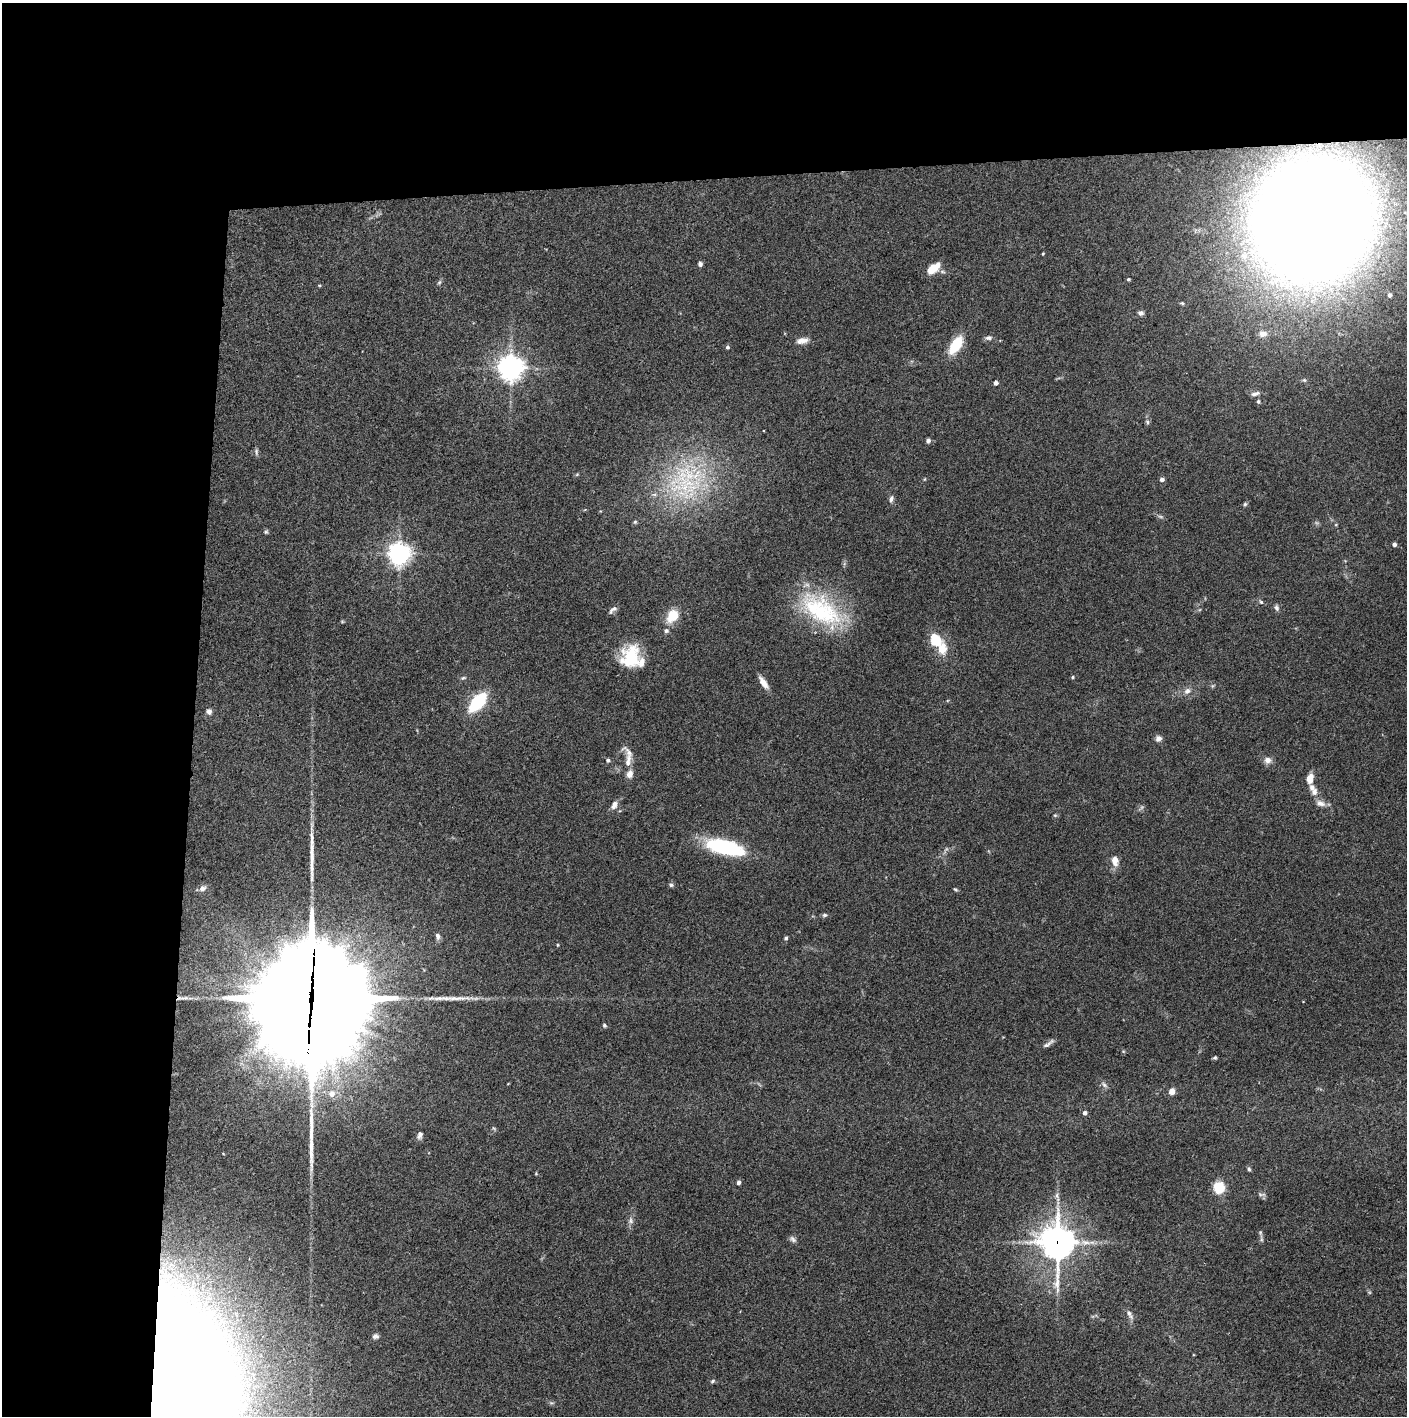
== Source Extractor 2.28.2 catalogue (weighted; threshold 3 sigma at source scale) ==
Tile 1 of 3 x 3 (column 1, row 1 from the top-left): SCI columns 2-1406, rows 2830-4243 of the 4221 x 4245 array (HDU 1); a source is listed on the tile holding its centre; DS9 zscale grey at full resolution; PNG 1409 x 1418 px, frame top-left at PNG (2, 3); no overlay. Shown black and unused: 24% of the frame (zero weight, under 3 of 4 exposures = <1% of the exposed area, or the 3 px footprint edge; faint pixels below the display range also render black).
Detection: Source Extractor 2.28.2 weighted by HDU 2 'WHT'; one run over the whole footprint, this tile lists its part. Background 0.0748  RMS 0.0055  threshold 0.0247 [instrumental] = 3 sigma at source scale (4.5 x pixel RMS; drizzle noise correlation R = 1.50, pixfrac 1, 0.05/0.05 arcsec/px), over >= 5 px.
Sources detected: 99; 2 too faint to see at this stretch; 5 long thin detections or spike segments (spike, bleed or trail) — not listed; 5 inside a brighter listed object's ellipse — not listed separately; the other 87 listed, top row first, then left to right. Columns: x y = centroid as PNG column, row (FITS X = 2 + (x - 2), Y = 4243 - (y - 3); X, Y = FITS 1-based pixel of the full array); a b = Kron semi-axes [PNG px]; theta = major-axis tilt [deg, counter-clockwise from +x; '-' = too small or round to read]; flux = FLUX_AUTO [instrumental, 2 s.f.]
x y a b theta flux
1313 220 92 85 68 1500
1043 254 4 3 - 0.55
700 264 5 5 - 1.5
933 268 16 8 38 7.9
1128 279 5 3 - 0.6
439 282 6 5 - 0.9
1389 295 6 5 - 1.7
1182 303 5 4 - 0.68
1141 313 7 6 - 1.6
1263 334 9 7 -4 3.8
989 338 9 6 -1 1.6
802 341 16 7 11 3.7
956 345 18 9 57 20
727 347 5 4 - 1.1
510 368 8 8 - 500
996 383 4 4 - 2.3
1255 394 12 5 14 1.7
1258 401 4 4 - 0.92
1147 422 7 5 -76 1.1
928 441 6 5 - 1.4
256 452 10 4 -86 1.2
577 474 6 3 19 0.62
925 479 5 3 - 0.47
1162 479 5 4 - 1.8
687 485 63 43 24 72
891 499 9 6 69 1.7
1245 504 5 5 - 0.84
635 522 6 5 - 0.75
266 532 6 6 - 0.86
1394 544 4 4 - 1.7
399 554 7 7 - 420
1261 602 6 5 - 0.9
614 608 8 7 - 1.5
1276 608 8 5 -72 1.4
821 610 62 31 -36 57
672 616 14 11 52 12
342 622 6 4 0 0.56
666 631 7 6 - 1.3
935 640 6 5 - 39
942 648 17 11 89 8.6
631 657 26 21 70 23
1072 677 4 4 - 0.67
463 678 7 5 13 0.93
763 683 17 6 -56 4.3
1187 691 10 7 40 2.5
478 702 17 8 50 38
209 711 7 6 - 2
1158 738 7 7 - 2.4
629 753 21 9 -45 3.9
608 760 6 5 - 1.2
1268 760 9 9 - 3
630 774 10 8 71 3.5
1310 779 9 7 76 6
1314 792 9 7 69 2.6
1320 803 14 8 -10 3.2
614 805 12 7 61 3
1055 815 5 5 - 0.69
724 847 41 15 -14 44
1115 860 8 6 -81 6.3
671 885 6 5 - 1.2
202 888 9 7 16 2.5
955 889 6 4 -29 0.71
824 915 7 5 1 1.1
437 936 8 5 -77 1.8
786 938 5 4 - 0.88
558 945 4 3 - 0.53
311 998 53 34 85 18000
604 1025 5 5 - 0.84
1048 1044 18 5 35 2.1
1215 1058 5 4 - 0.78
1104 1085 9 5 -39 1.6
1172 1091 5 4 - 7.5
332 1094 8 8 - 4.2
1085 1113 5 5 - 1.7
420 1135 10 6 76 1.9
1249 1169 5 5 - 0.89
738 1182 4 4 - 1.9
1219 1187 13 12 - 11
1260 1194 8 4 -19 1.1
631 1221 8 7 - 1.9
793 1239 10 6 -43 1.7
1057 1242 14 11 -89 880
1085 1242 16 8 -2 5.2
1130 1314 16 6 -58 2.4
376 1336 8 6 -3 1.6
712 1381 7 4 28 0.85
172 1387 77 53 89 4000
Overlapping masked pixels (flux is a lower limit): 3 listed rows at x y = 311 998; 1057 1242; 172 1387
Isophote crosses this tile's border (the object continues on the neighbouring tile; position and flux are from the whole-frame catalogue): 2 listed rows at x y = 1313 220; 172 1387